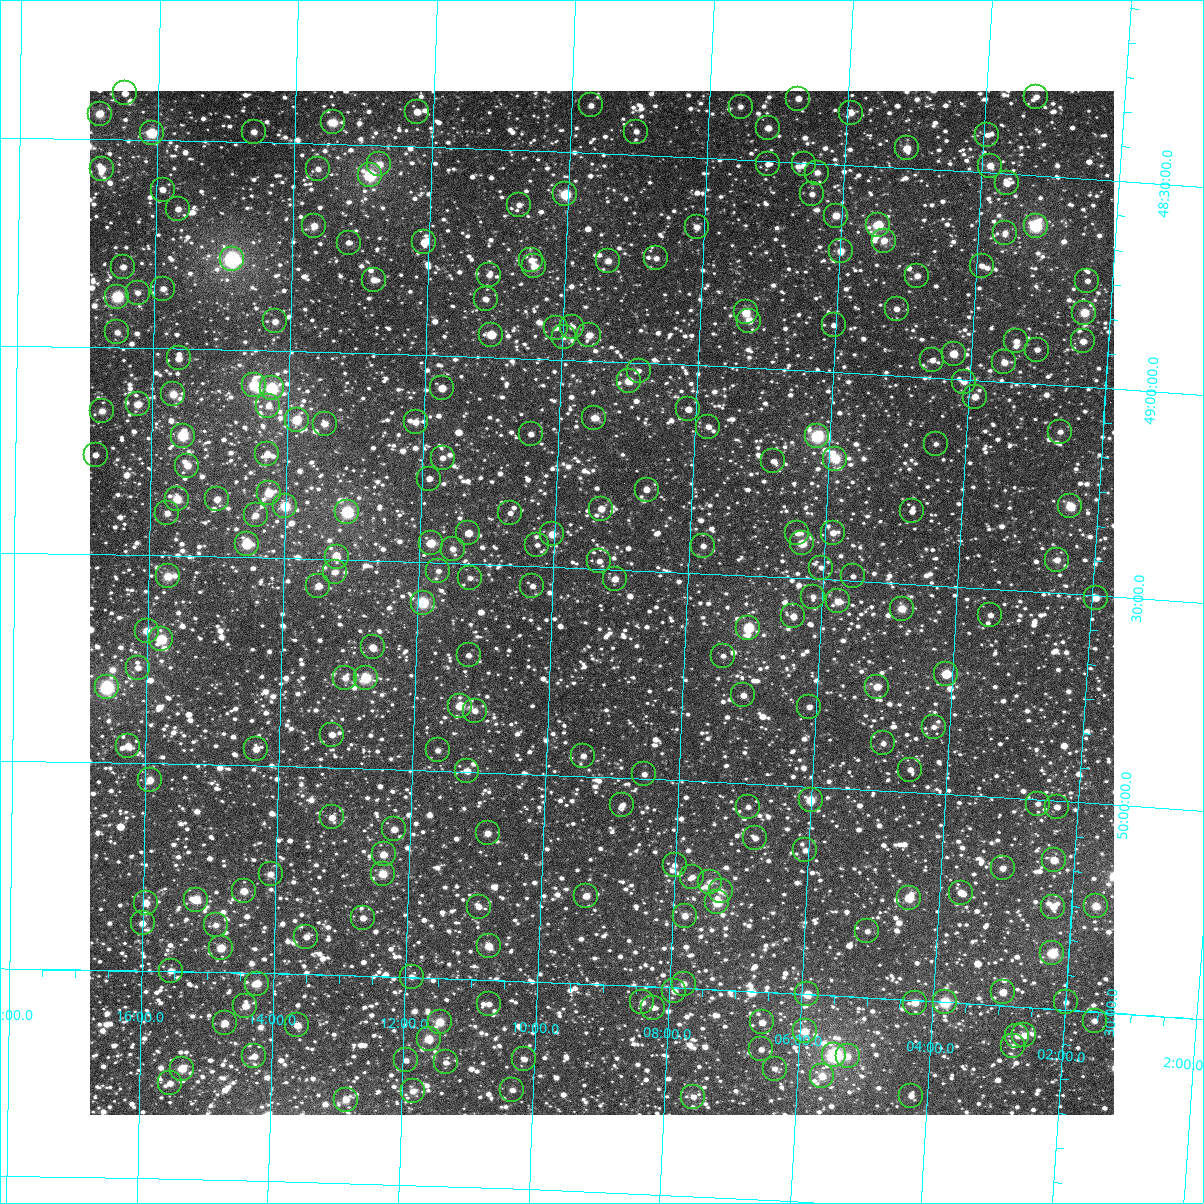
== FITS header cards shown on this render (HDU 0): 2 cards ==
NAXIS1  =                 1024
NAXIS2  =                 1024

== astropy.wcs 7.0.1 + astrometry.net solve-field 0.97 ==
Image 1024 x 1024 px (HDU 0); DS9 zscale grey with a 90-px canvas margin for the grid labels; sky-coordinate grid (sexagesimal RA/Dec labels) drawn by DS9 from the SOLVED WCS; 248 Tycho-2 reference stars matched to detected sources circled (green)
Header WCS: RA---TAN-SIP/DEC--TAN-SIP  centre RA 02:09:16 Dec +49:35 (32.32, +49.58 deg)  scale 8.67 arcsec/px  FOV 148.0' x 148.0'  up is +178 deg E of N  parity flipped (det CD > 0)
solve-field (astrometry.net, Tycho-2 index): VERIFIED the header's WCS against the Tycho-2 star catalogue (verified at 6 index scales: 19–248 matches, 0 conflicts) and refined it, rather than solving blind
Solved WCS: RA---TAN-SIP/DEC--TAN-SIP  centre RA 02:09:16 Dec +49:35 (32.32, +49.58 deg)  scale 8.67 arcsec/px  FOV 148.0' x 148.0'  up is +178 deg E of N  parity flipped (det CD > 0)
The solver's refit moves the header's centre by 0.18 arcsec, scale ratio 1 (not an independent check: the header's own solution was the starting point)
Tycho-2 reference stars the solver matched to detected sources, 248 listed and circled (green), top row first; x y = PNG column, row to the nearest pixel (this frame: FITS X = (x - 90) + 1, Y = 1024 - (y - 91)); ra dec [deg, ICRS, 3 dp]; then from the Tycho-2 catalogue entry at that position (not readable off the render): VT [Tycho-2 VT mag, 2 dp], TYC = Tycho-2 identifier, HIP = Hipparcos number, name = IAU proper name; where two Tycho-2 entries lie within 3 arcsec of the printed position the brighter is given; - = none
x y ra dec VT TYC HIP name
125 93 34.119 +48.389 11.54 3298-1315-1 - -
1036 97 30.819 +48.311 10.75 3284-740-1 - -
798 99 31.679 +48.346 11.34 3285-1070-1 - -
591 105 32.429 +48.385 10.97 3285-913-1 - -
741 107 31.887 +48.372 11.70 3285-845-1 - -
417 112 33.059 +48.416 10.20 3285-1553-1 - -
851 113 31.484 +48.374 10.73 3285-1179-1 - -
100 114 34.210 +48.439 9.55 3298-335-1 - -
333 122 33.362 +48.447 9.39 3285-1697-1 - -
768 128 31.783 +48.421 10.56 3285-371-1 - -
254 132 33.649 +48.475 10.58 3285-1555-1 - -
636 132 32.261 +48.444 11.45 3285-504-1 - -
152 133 34.020 +48.483 8.46 3298-971-1 - -
987 135 30.987 +48.410 11.36 3285-1108-1 - -
907 148 31.276 +48.453 9.55 3285-703-1 - -
379 164 33.190 +48.545 10.15 3285-1245-1 - -
768 164 31.778 +48.508 11.36 3285-471-1 - -
804 164 31.646 +48.503 11.47 3285-446-1 - -
990 166 30.971 +48.483 10.11 3285-16-1 - -
102 169 34.199 +48.571 10.18 3298-939-1 - -
318 169 33.413 +48.560 10.86 3285-1453-1 - -
817 173 31.597 +48.522 10.65 3285-904-1 - -
370 175 33.223 +48.572 8.01 3285-1485-1 10317 -
1007 183 30.906 +48.523 10.40 3284-538-1 - -
163 190 33.976 +48.619 11.36 3298-755-1 - -
565 194 32.509 +48.602 8.52 3285-42-1 - -
812 194 31.612 +48.575 11.44 3285-20-1 - -
519 205 32.676 +48.631 10.92 3285-1415-1 - -
178 209 33.918 +48.665 11.02 3298-443-1 - -
836 216 31.521 +48.623 10.31 3285-580-1 - -
878 225 31.365 +48.640 8.82 3285-697-1 - -
314 226 33.421 +48.697 10.30 3285-1405-1 - -
1036 226 30.790 +48.620 7.79 3284-1084-1 9583 -
697 227 32.026 +48.667 10.82 3285-36-1 - -
1005 233 30.901 +48.642 10.94 3284-2083-1 - -
884 241 31.341 +48.677 10.21 3285-485-1 - -
424 242 33.017 +48.729 10.99 3285-1387-1 - -
349 243 33.294 +48.735 11.20 3285-1563-1 - -
841 251 31.497 +48.708 9.97 3285-265-1 - -
656 258 32.169 +48.746 11.05 3285-644-1 - -
232 259 33.719 +48.782 6.85 3289-1935-1 10462 -
531 260 32.624 +48.763 10.72 3289-743-1 - -
608 261 32.344 +48.758 10.41 3289-421-1 - -
534 266 32.613 +48.778 9.60 3289-109-1 - -
982 266 30.980 +48.725 11.13 3285-366-1 - -
123 267 34.115 +48.806 10.72 3302-1884-1 - -
489 275 32.776 +48.802 10.90 3289-1986-1 - -
917 276 31.213 +48.758 10.56 3289-209-1 - -
374 280 33.198 +48.823 10.34 3289-1974-1 - -
1087 281 30.591 +48.745 11.35 3284-156-1 - -
163 289 33.967 +48.857 10.89 3302-1827-1 - -
138 293 34.060 +48.868 11.18 3302-1515-1 - -
117 297 34.135 +48.878 8.11 3302-1493-1 10606 -
486 299 32.785 +48.861 11.38 3289-1992-1 - -
897 309 31.282 +48.840 10.77 3289-427-1 - -
746 312 31.832 +48.867 9.21 3289-843-1 9894 -
1084 313 30.594 +48.822 9.18 3288-1750-1 - -
275 321 33.555 +48.930 10.70 3289-2468-1 - -
749 321 31.819 +48.886 9.96 3289-877-1 9891 -
834 325 31.509 +48.887 11.43 3289-571-1 - -
572 327 32.466 +48.920 11.38 3289-849-1 - -
556 328 32.524 +48.924 11.10 3289-593-1 - -
117 332 34.133 +48.964 10.65 3302-1825-1 - -
491 335 32.761 +48.946 10.14 3289-2502-1 10192 -
589 335 32.402 +48.938 10.09 3289-393-1 - -
564 337 32.495 +48.945 10.91 3289-369-1 - -
1016 341 30.838 +48.901 11.05 3288-878-1 - -
1083 341 30.594 +48.891 10.66 3288-1718-1 - -
1037 350 30.759 +48.918 10.87 3288-744-1 - -
954 354 31.063 +48.940 9.55 3289-413-1 - -
179 358 33.905 +49.024 10.23 3302-319-1 - -
932 360 31.140 +48.959 11.32 3289-927-1 - -
1004 362 30.876 +48.954 10.22 3288-1440-1 - -
639 371 32.215 +49.018 11.53 3289-489-1 - -
629 381 32.249 +49.045 9.97 3289-359-1 - -
964 382 31.020 +49.006 11.04 3289-497-1 - -
254 385 33.627 +49.085 8.50 3289-2314-1 - -
272 388 33.561 +49.091 7.90 3289-2295-1 - -
442 388 32.935 +49.078 10.41 3289-2064-1 - -
173 394 33.923 +49.110 9.61 3302-1783-1 - -
975 397 30.977 +49.040 10.09 3289-651-1 - -
138 404 34.053 +49.137 9.98 3302-1007-1 - -
268 406 33.572 +49.134 10.66 3289-2479-1 - -
688 409 32.027 +49.106 10.70 3289-305-1 - -
102 411 34.184 +49.154 10.20 3302-1627-1 - -
594 418 32.371 +49.137 10.16 3289-567-1 - -
297 420 33.467 +49.165 8.95 3289-2096-1 - -
416 422 33.028 +49.163 10.66 3289-2528-1 - -
325 424 33.363 +49.173 10.53 3289-2451-1 - -
708 427 31.950 +49.146 10.71 3289-25-1 - -
1060 432 30.656 +49.112 11.18 3288-2008-1 - -
531 434 32.603 +49.181 11.41 3289-637-1 - -
183 436 33.885 +49.210 8.43 3302-327-1 10519 -
817 436 31.548 +49.156 7.91 3289-517-1 9808 -
936 444 31.110 +49.159 11.36 3289-883-1 - -
267 454 33.572 +49.250 10.25 3289-2245-1 - -
96 455 34.205 +49.260 11.13 3302-1553-1 - -
443 458 32.924 +49.246 11.25 3289-2272-1 - -
835 459 31.477 +49.208 8.86 3289-37-1 - -
773 461 31.705 +49.221 11.11 3289-769-1 - -
187 466 33.865 +49.282 9.93 3302-1137-1 - -
429 479 32.971 +49.297 10.86 3289-2206-2 - -
647 490 32.168 +49.304 10.88 3289-1856-1 - -
269 493 33.563 +49.344 9.21 3289-2160-1 - -
177 499 33.902 +49.363 9.32 3302-1169-1 - -
217 499 33.753 +49.361 10.20 3302-213-1 - -
285 506 33.501 +49.374 8.78 3289-2470-1 - -
1070 506 30.601 +49.289 9.03 3288-1632-1 - -
601 509 32.332 +49.355 10.30 3289-1701-1 - -
912 511 31.184 +49.325 11.22 3289-1708-1 - -
347 512 33.270 +49.384 7.84 3289-2385-1 - -
167 513 33.935 +49.397 10.52 3302-1541-1 - -
510 513 32.667 +49.374 11.15 3289-1631-1 - -
256 515 33.609 +49.398 10.47 3289-2228-1 - -
468 533 32.819 +49.425 10.31 3289-2136-1 - -
797 533 31.603 +49.391 11.20 3289-1588-1 - -
833 533 31.471 +49.387 10.53 3289-1476-1 - -
552 534 32.510 +49.421 9.74 3289-1867-1 - -
431 543 32.957 +49.453 9.18 3289-2150-1 - -
802 543 31.583 +49.416 9.35 3289-1685-1 - -
247 544 33.640 +49.467 8.49 3289-1987-1 - -
537 545 32.563 +49.448 11.45 3289-1213-1 - -
703 546 31.948 +49.434 11.16 3289-1276-1 - -
453 549 32.876 +49.465 10.63 3289-2134-1 - -
337 557 33.305 +49.494 10.14 3289-2252-1 - -
1057 560 30.637 +49.420 10.31 3288-114-1 - -
599 561 32.331 +49.481 10.74 3289-1191-1 - -
821 568 31.508 +49.472 11.28 3289-1364-1 - -
438 571 32.926 +49.519 11.01 3289-2282-1 - -
335 572 33.310 +49.529 10.79 3289-2257-1 - -
168 576 33.930 +49.549 9.28 3302-1109-1 - -
853 576 31.389 +49.489 11.40 3289-1836-1 - -
470 578 32.809 +49.533 11.41 3289-2174-1 - -
615 579 32.270 +49.522 10.39 3289-1567-1 - -
318 586 33.369 +49.564 10.11 3289-2162-1 - -
532 586 32.575 +49.547 11.38 3289-1120-1 - -
813 597 31.533 +49.542 13.16 3289-1597-1 - -
1096 598 30.485 +49.506 10.35 3288-172-1 - -
838 601 31.439 +49.551 9.78 3289-1108-1 - -
423 603 32.981 +49.597 8.18 3289-1939-1 10257 -
902 609 31.201 +49.560 9.35 3289-1793-1 9702 -
990 615 30.871 +49.563 10.96 3288-82-1 - -
793 616 31.602 +49.592 10.37 3289-1330-1 - -
748 628 31.766 +49.625 8.39 3289-1495-1 9876 -
147 631 34.005 +49.682 10.12 3302-821-1 - -
161 639 33.949 +49.701 8.51 3302-437-1 10544 -
373 647 33.161 +49.708 10.10 3289-2008-1 - -
469 655 32.804 +49.720 10.87 3289-2488-1 - -
723 656 31.855 +49.696 11.56 3289-1328-1 - -
138 668 34.034 +49.771 10.62 3302-217-1 - -
946 674 31.022 +49.711 10.01 3289-1833-1 - -
345 678 33.261 +49.784 10.27 3289-2508-1 - -
366 678 33.184 +49.782 8.48 3289-2240-1 - -
107 687 34.150 +49.820 7.73 3302-1660-1 10610 -
877 687 31.277 +49.751 9.88 3289-1496-1 - -
743 695 31.773 +49.789 10.71 3289-1215-1 - -
460 706 32.829 +49.842 9.54 3289-2198-1 - -
809 707 31.525 +49.808 10.64 3289-1648-1 - -
475 711 32.773 +49.853 10.60 3289-2249-1 - -
934 727 31.058 +49.840 11.14 3289-1187-1 - -
332 735 33.304 +49.921 10.69 3289-2405-1 - -
883 743 31.242 +49.886 11.10 3289-1518-1 - -
128 746 34.066 +49.960 10.06 3302-952-1 - -
256 749 33.586 +49.960 10.27 3289-2304-1 - -
438 750 32.907 +49.951 11.08 3289-2345-1 - -
583 756 32.361 +49.951 10.61 3289-1089-1 - -
910 770 31.135 +49.946 11.25 3289-1147-1 - -
467 771 32.793 +49.998 10.21 3289-2192-1 - -
644 774 32.130 +49.989 10.88 3289-424-1 - -
150 780 33.981 +50.041 10.02 3302-1004-1 - -
811 800 31.501 +50.033 9.02 3289-302-1 - -
1038 804 30.652 +50.009 11.17 3288-2398-1 - -
622 805 32.207 +50.067 11.15 3289-1666-1 - -
748 807 31.735 +50.056 10.94 3289-1456-1 - -
1057 807 30.579 +50.014 10.77 3288-989-1 - -
332 817 33.295 +50.121 10.29 3289-2156-1 - -
394 829 33.060 +50.145 10.46 3289-2186-1 - -
488 833 32.709 +50.147 10.12 3289-1483-1 - -
755 838 31.703 +50.131 10.72 3289-1334-1 - -
805 850 31.512 +50.154 10.58 3289-308-1 - -
384 854 33.097 +50.206 9.87 3289-2395-1 - -
1054 860 30.577 +50.142 10.43 3288-2502-1 - -
675 865 32.001 +50.205 11.30 3289-270-1 - -
1003 868 30.768 +50.170 10.87 3288-1729-1 - -
271 874 33.520 +50.261 10.34 3289-2083-1 - -
383 874 33.097 +50.253 9.19 3289-2163-1 10282 -
692 877 31.932 +50.232 11.24 3289-654-1 - -
710 882 31.866 +50.242 10.80 3289-1720-1 - -
244 891 33.618 +50.303 9.72 3289-2155-1 - -
721 891 31.822 +50.262 10.62 3289-968-1 - -
961 893 30.919 +50.234 10.37 3288-41-1 - -
586 896 32.329 +50.288 10.05 3289-1076-1 - -
909 898 31.113 +50.255 9.10 3289-486-1 9675 -
196 900 33.800 +50.326 9.01 3302-360-1 10485 -
717 902 31.833 +50.290 8.94 3289-354-1 - -
146 903 33.988 +50.337 9.94 3302-372-1 - -
1096 906 30.408 +50.246 9.46 3288-2031-1 - -
479 907 32.732 +50.324 10.50 3289-1032-1 - -
1053 907 30.568 +50.255 10.43 3288-1465-1 - -
685 916 31.953 +50.327 10.55 3289-1325-1 - -
363 918 33.167 +50.361 10.70 3289-2215-1 - -
143 923 33.998 +50.387 10.14 3302-376-1 - -
216 925 33.722 +50.387 10.74 3289-2006-1 - -
867 931 31.263 +50.341 11.35 3289-606-1 - -
306 937 33.379 +50.410 11.02 3289-2237-1 - -
489 946 32.689 +50.418 9.53 3289-762-1 - -
221 948 33.701 +50.441 9.31 3289-2139-1 - -
1052 953 30.561 +50.367 8.57 3288-2442-1 - -
171 971 33.888 +50.499 10.38 3302-716-1 - -
412 977 32.976 +50.498 10.68 3289-1976-1 - -
257 984 33.562 +50.525 9.60 3289-2075-1 - -
684 984 31.945 +50.489 10.59 3289-596-1 - -
674 991 31.980 +50.508 10.43 3289-800-1 - -
1003 992 30.738 +50.468 9.78 3288-293-1 - -
807 994 31.476 +50.500 9.26 3289-1054-1 - -
642 1002 32.100 +50.539 10.26 3289-450-1 - -
945 1002 30.955 +50.501 8.32 3289-1397-1 - -
1066 1002 30.497 +50.482 11.56 3288-2111-1 - -
915 1003 31.068 +50.505 9.55 3289-448-1 - -
489 1004 32.680 +50.557 11.01 3289-120-1 - -
245 1006 33.604 +50.580 9.92 3289-2018-1 - -
653 1008 32.057 +50.550 10.83 3289-18-1 - -
1095 1021 30.385 +50.522 10.66 3288-7-1 - -
440 1022 32.865 +50.605 9.13 3289-2081-1 - -
762 1022 31.642 +50.573 10.48 3289-384-1 - -
225 1023 33.680 +50.622 10.16 3289-1967-1 - -
297 1025 33.404 +50.623 9.89 3289-2197-1 - -
805 1031 31.479 +50.590 9.55 3289-294-1 - -
1024 1035 30.647 +50.568 9.97 3288-1059-1 - -
1017 1036 30.673 +50.571 11.25 3288-211-1 - -
429 1039 32.904 +50.647 9.14 3293-867-1 - -
1013 1046 30.688 +50.596 11.52 3288-441-1 - -
761 1049 31.640 +50.638 11.01 3293-255-1 - -
834 1055 31.362 +50.643 7.05 3293-762-1 9754 -
254 1056 33.565 +50.701 10.34 3293-1173-1 - -
848 1056 31.310 +50.644 10.25 3293-787-1 - -
524 1059 32.538 +50.687 10.99 3293-182-1 - -
406 1060 32.988 +50.700 10.90 3293-1177-1 - -
446 1062 32.836 +50.702 11.21 3293-201-1 - -
182 1069 33.838 +50.734 9.50 3306-284-1 10498 -
775 1069 31.586 +50.683 10.93 3293-263-1 - -
822 1076 31.404 +50.695 9.75 3293-555-1 - -
170 1083 33.882 +50.770 10.79 3306-324-1 - -
512 1090 32.578 +50.763 10.87 3293-685-1 - -
413 1091 32.958 +50.773 10.40 3293-877-1 - -
911 1096 31.063 +50.730 10.71 3293-570-1 - -
693 1097 31.889 +50.760 10.61 3293-638-1 - -
346 1100 33.212 +50.799 10.02 3293-973-1 - -